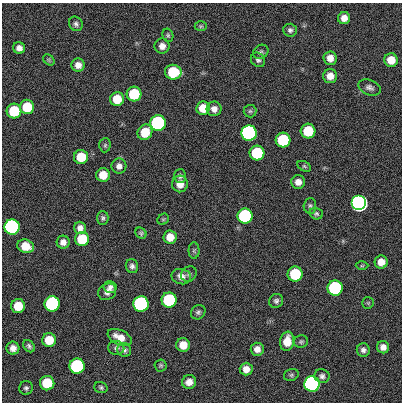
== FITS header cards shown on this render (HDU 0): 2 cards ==
NAXIS1  =                  400
NAXIS2  =                  400

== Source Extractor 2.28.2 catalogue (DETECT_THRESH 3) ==
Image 400 x 400 px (HDU 0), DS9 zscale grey, 1 PNG px = 1 image px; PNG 404 x 404 px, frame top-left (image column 1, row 400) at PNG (2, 3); each listed source drawn as its Kron ellipse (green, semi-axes under 4 px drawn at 4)
Background 0.299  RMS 33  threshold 100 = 3 sigma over >= 5 px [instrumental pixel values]
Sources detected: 89; all 89 listed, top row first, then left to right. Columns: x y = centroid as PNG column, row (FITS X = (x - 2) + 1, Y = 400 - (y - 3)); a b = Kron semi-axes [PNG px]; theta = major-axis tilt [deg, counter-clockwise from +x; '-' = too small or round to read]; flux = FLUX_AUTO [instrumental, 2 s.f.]
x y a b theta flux
344 18 6 6 - 1.6e+04
76 24 7 6 - 6.2e+03
201 26 6 5 - 3.6e+03
290 30 7 6 - 6.5e+03
168 35 7 5 -73 4.2e+03
162 46 8 7 - 1.4e+04
19 48 6 5 - 1.1e+04
261 52 8 6 34 6.1e+03
330 58 7 6 - 1.8e+04
49 60 6 5 - 3.4e+03
258 60 8 6 -47 6.4e+03
391 60 7 6 - 3.1e+04
78 65 6 6 - 1.4e+04
173 72 8 7 - 1.2e+05
330 76 7 7 - 1.9e+04
369 87 12 7 -21 9.0e+03
134 94 7 7 - 1.2e+05
117 99 7 7 - 4.7e+04
27 107 7 7 - 7.3e+04
203 108 7 7 - 3.8e+04
214 109 7 7 - 1.4e+04
14 111 7 7 - 1.2e+05
250 111 6 6 - 4.2e+03
158 123 7 7 - 1.0e+06
308 131 7 7 - 9.1e+04
145 132 8 7 - 5.1e+04
249 133 7 7 - 3.5e+06
283 140 7 7 - 2.1e+05
105 145 7 5 87 4.4e+03
257 153 7 7 - 1.7e+05
81 157 7 7 - 5.7e+04
119 166 7 7 - 1.1e+04
304 166 7 4 -30 3.6e+03
103 175 7 6 - 3.5e+04
180 176 7 6 - 6.6e+03
298 182 7 6 - 1.4e+04
180 184 8 8 - 2.4e+04
359 203 7 7 - 1.1e+07
310 206 8 6 87 5.3e+03
316 214 7 5 -15 4.6e+03
245 216 7 7 - 5.4e+05
103 218 7 5 -90 5.3e+03
163 219 6 5 - 3.3e+03
12 227 7 7 - 2.9e+06
80 228 6 6 - 1.2e+04
141 233 6 5 - 3.9e+03
170 237 7 6 - 2.8e+04
82 239 7 7 - 7.7e+04
63 242 6 6 - 1.2e+04
26 246 8 6 -19 3.8e+04
194 251 8 5 -90 4.2e+03
381 262 6 6 - 2.1e+04
132 266 7 6 - 7.4e+03
362 266 6 4 1 2.8e+03
189 274 8 7 - 6.7e+03
295 274 7 7 - 1.4e+05
181 277 10 7 -12 1.4e+04
110 287 6 6 - 8.3e+03
335 288 7 7 - 5.7e+05
107 292 9 8 - 1.1e+04
169 300 7 7 - 3.1e+05
276 301 7 6 - 6.4e+03
368 303 6 5 - 2.8e+03
52 304 8 7 - 6.1e+05
141 304 7 7 - 2.1e+06
18 306 7 7 - 4.9e+04
198 312 8 6 44 5.8e+03
120 337 13 7 -25 2.5e+04
49 340 7 7 - 4.7e+04
287 341 10 7 80 3.4e+04
301 342 7 6 - 4.4e+03
183 345 7 6 - 2.9e+04
29 346 7 5 -51 5.5e+03
383 347 6 6 - 1.2e+04
13 348 6 6 - 1.3e+04
116 348 8 7 - 6.4e+03
257 349 6 6 - 1.3e+04
124 350 7 6 - 6.9e+03
363 350 7 6 - 7.8e+03
161 365 6 6 - 4.0e+03
77 366 7 7 - 5.2e+05
246 369 6 6 - 1.6e+04
291 375 7 5 15 4.4e+03
322 376 7 6 - 7.0e+03
189 382 7 7 - 1.6e+04
47 383 7 7 - 9.9e+04
312 384 7 7 - 5.5e+06
101 387 7 5 -19 4.7e+03
26 388 7 6 - 5.8e+03